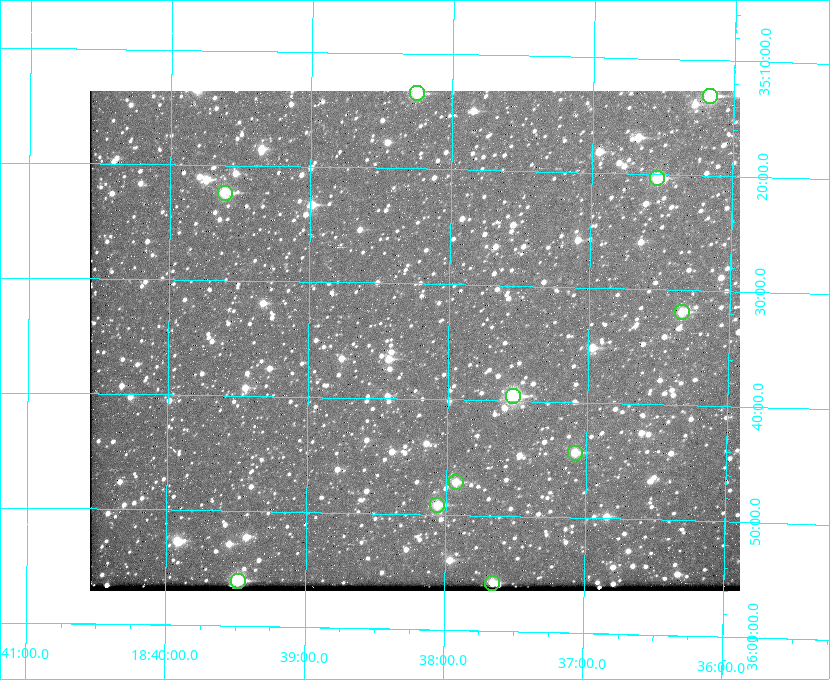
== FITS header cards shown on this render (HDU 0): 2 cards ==
NAXIS1  =                  650 / Width of table row in bytes
NAXIS2  =                  500 / Number of rows in table

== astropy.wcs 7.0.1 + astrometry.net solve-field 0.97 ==
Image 650 x 500 px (HDU 0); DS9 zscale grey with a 90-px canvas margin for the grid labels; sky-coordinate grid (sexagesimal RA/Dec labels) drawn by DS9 from the SOLVED WCS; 11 Tycho-2 reference stars matched to detected sources circled (green)
Header WCS: none
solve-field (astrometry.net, Tycho-2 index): SOLVED blind (the file carries no WCS)
Solved WCS: RA---TAN-SIP/DEC--TAN-SIP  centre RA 18:38:14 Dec +35:35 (279.56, +35.58 deg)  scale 5.23 arcsec/px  FOV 56.6' x 43.4'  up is +179 deg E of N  parity flipped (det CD > 0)
(file carries no celestial WCS; the grid is the blind solution)
Tycho-2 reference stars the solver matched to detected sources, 11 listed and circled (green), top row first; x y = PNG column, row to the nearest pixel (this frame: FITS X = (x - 90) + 1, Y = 500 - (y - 91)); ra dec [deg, ICRS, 3 dp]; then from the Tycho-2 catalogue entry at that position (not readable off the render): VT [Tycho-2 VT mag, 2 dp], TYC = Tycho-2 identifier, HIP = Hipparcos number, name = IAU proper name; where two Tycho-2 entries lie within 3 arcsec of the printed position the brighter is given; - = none
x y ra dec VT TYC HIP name
417 93 279.564 +35.224 9.62 2645-1068-1 - -
710 96 279.043 +35.218 9.20 2645-1090-1 - -
657 178 279.134 +35.339 9.91 2645-980-1 - -
225 193 279.902 +35.373 9.13 2645-567-1 - -
682 312 279.085 +35.532 9.84 2645-710-1 - -
513 396 279.382 +35.660 8.88 2649-136-1 91311 -
575 453 279.271 +35.739 10.27 2649-22-1 - -
456 482 279.483 +35.786 9.96 2649-1276-1 - -
437 505 279.516 +35.819 10.07 2649-1464-1 - -
238 581 279.871 +35.934 9.15 2649-1364-1 91485 -
492 583 279.414 +35.931 10.32 2649-1381-1 - -